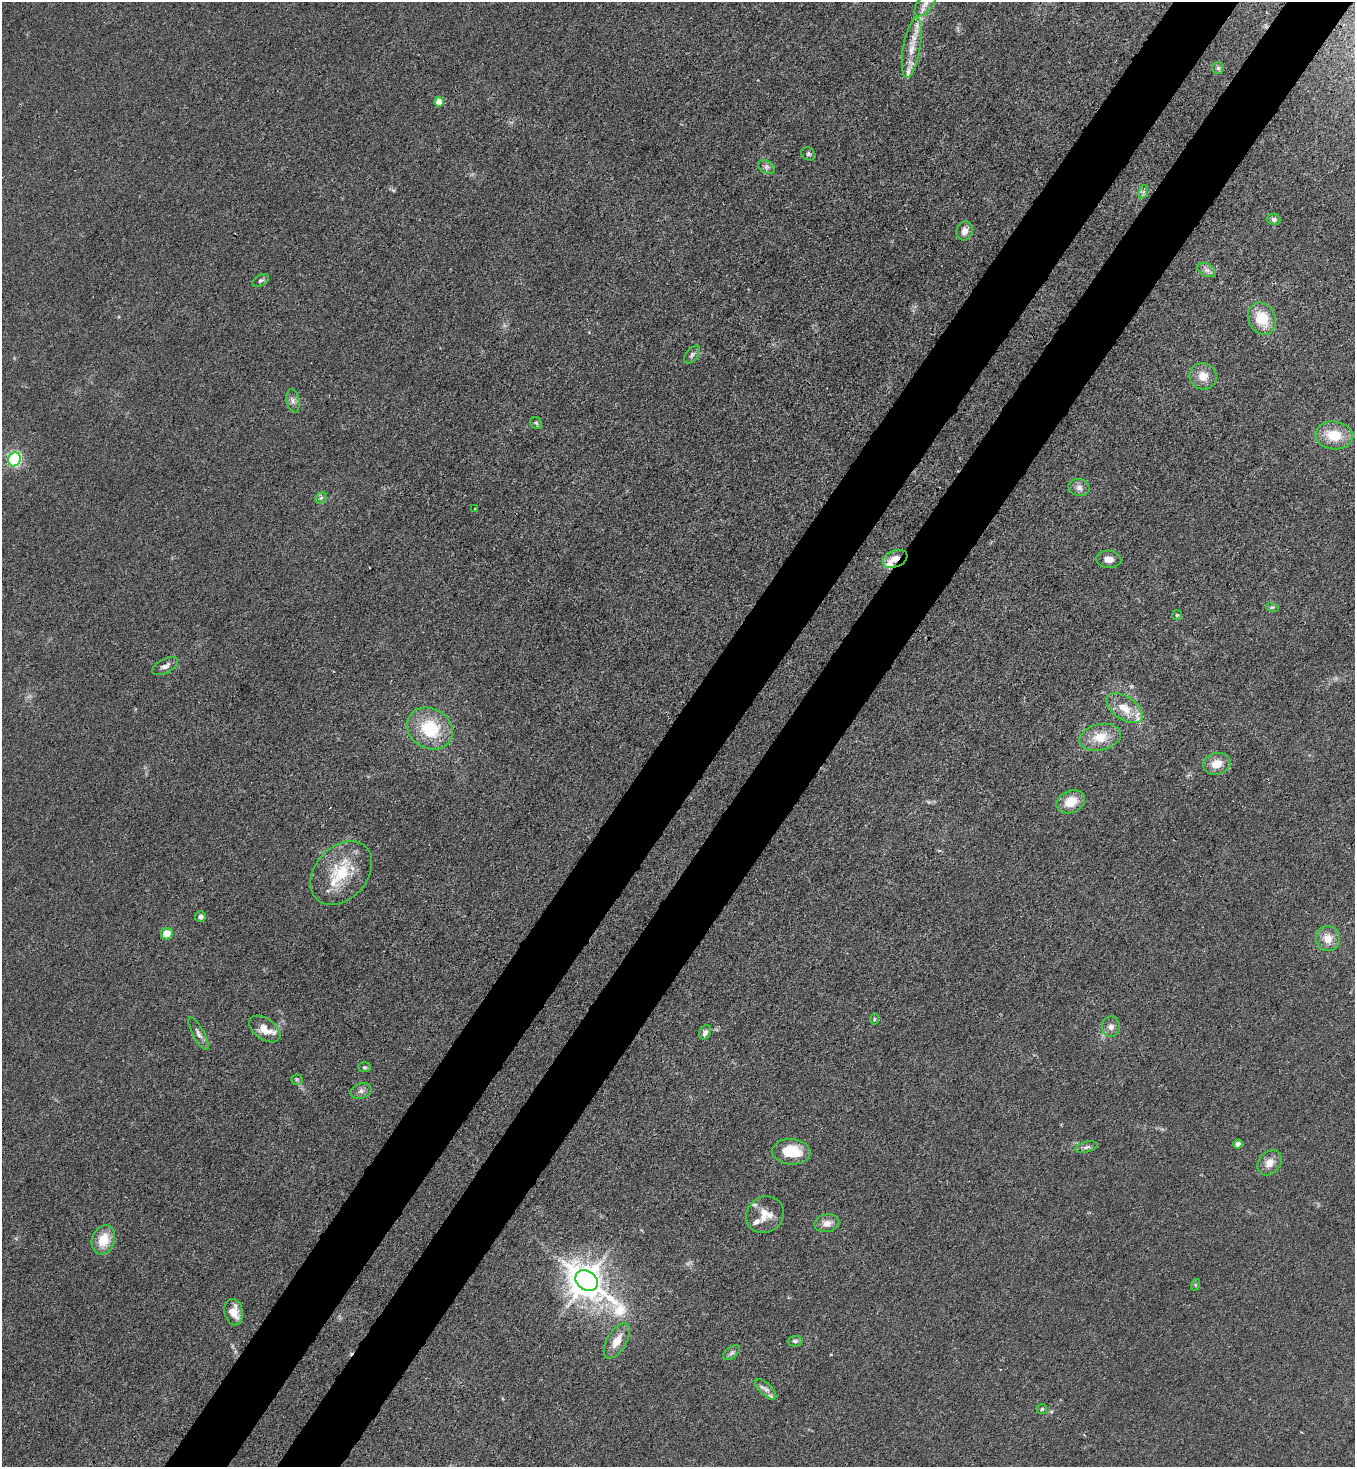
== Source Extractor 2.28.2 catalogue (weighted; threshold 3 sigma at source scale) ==
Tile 10 of 4 x 4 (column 2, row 3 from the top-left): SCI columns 1717-3069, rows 1525-2989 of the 6003 x 5982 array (HDU 1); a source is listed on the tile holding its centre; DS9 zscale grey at full resolution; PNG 1357 x 1469 px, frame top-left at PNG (2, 2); each listed source drawn as its Kron ellipse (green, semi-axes under 4 px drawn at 4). Shown black and unused: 10% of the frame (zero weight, under 3 of 4 exposures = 7% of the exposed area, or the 3 px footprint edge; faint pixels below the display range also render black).
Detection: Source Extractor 2.28.2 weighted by HDU 2 'WHT'; one run over the whole footprint, this tile lists its part. Background 0.0202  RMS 0.0028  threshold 0.0127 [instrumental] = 3 sigma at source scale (4.5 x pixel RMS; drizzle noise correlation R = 1.50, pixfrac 1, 0.05/0.05 arcsec/px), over >= 5 px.
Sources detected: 69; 1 too faint to see at this stretch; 1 inside a brighter object's white glare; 1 cosmic-ray / hot-pixel residue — neither listed nor drawn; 8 inside a brighter listed object's ellipse — not listed separately; the other 58 listed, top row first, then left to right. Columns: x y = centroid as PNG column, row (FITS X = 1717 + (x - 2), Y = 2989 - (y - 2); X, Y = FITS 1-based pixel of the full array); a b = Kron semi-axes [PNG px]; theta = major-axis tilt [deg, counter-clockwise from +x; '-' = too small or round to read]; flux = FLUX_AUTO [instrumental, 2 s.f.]
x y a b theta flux
925 3 15 7 55 2.4
912 47 30 8 80 4.8
1218 68 6 6 - 0.56
439 102 5 5 - 4.3
808 154 7 6 - 0.63
766 167 9 6 -26 0.88
1143 192 7 4 71 0.64
1274 219 7 5 -14 0.78
964 231 9 8 - 1.9
1207 270 10 6 -26 1.1
261 280 9 5 28 0.65
1262 319 16 13 -65 7.8
692 355 10 5 51 0.84
1203 376 14 13 - 3.8
293 401 12 6 -78 1.2
536 423 6 5 - 0.58
1334 435 19 14 -6 7.2
14 459 7 6 - 40
1079 488 10 8 -15 1.4
321 498 6 5 - 0.63
475 509 3 3 - 0.3
895 559 13 8 22 2.9
1109 559 12 8 -5 1.9
1272 607 6 4 -17 0.42
1177 615 5 5 - 0.44
165 666 14 7 28 1.5
1125 708 21 11 -34 5.4
430 728 24 20 -29 14
1100 737 21 13 13 6
1217 764 14 10 16 3.9
1071 802 15 11 25 5.1
341 873 36 26 48 13
200 917 5 5 - 0.93
167 934 6 5 - 4.7
1328 939 12 12 - 3.6
874 1019 6 3 89 0.3
1111 1027 10 9 - 1.5
265 1029 18 10 -35 3.6
705 1032 8 5 60 1.1
198 1034 18 6 -61 1.3
364 1067 6 5 - 0.46
297 1080 6 5 - 0.44
361 1091 10 7 19 1.2
1238 1144 4 4 - 1.5
1086 1147 11 5 14 0.85
791 1152 19 12 -4 8.3
1270 1163 14 10 47 2.7
765 1215 19 17 37 4.7
827 1223 12 9 11 2
103 1240 15 11 70 6.2
587 1281 12 9 -37 560
1195 1285 6 4 72 0.32
234 1312 13 9 -78 3.7
617 1341 20 9 59 3.9
795 1341 7 5 1 0.71
732 1353 9 5 38 0.86
766 1389 13 6 -44 1.3
1042 1409 5 5 - 0.44
Overlapping masked pixels (flux is a lower limit): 1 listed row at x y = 895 559
Isophote crosses this tile's border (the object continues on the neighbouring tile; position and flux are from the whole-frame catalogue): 1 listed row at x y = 925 3